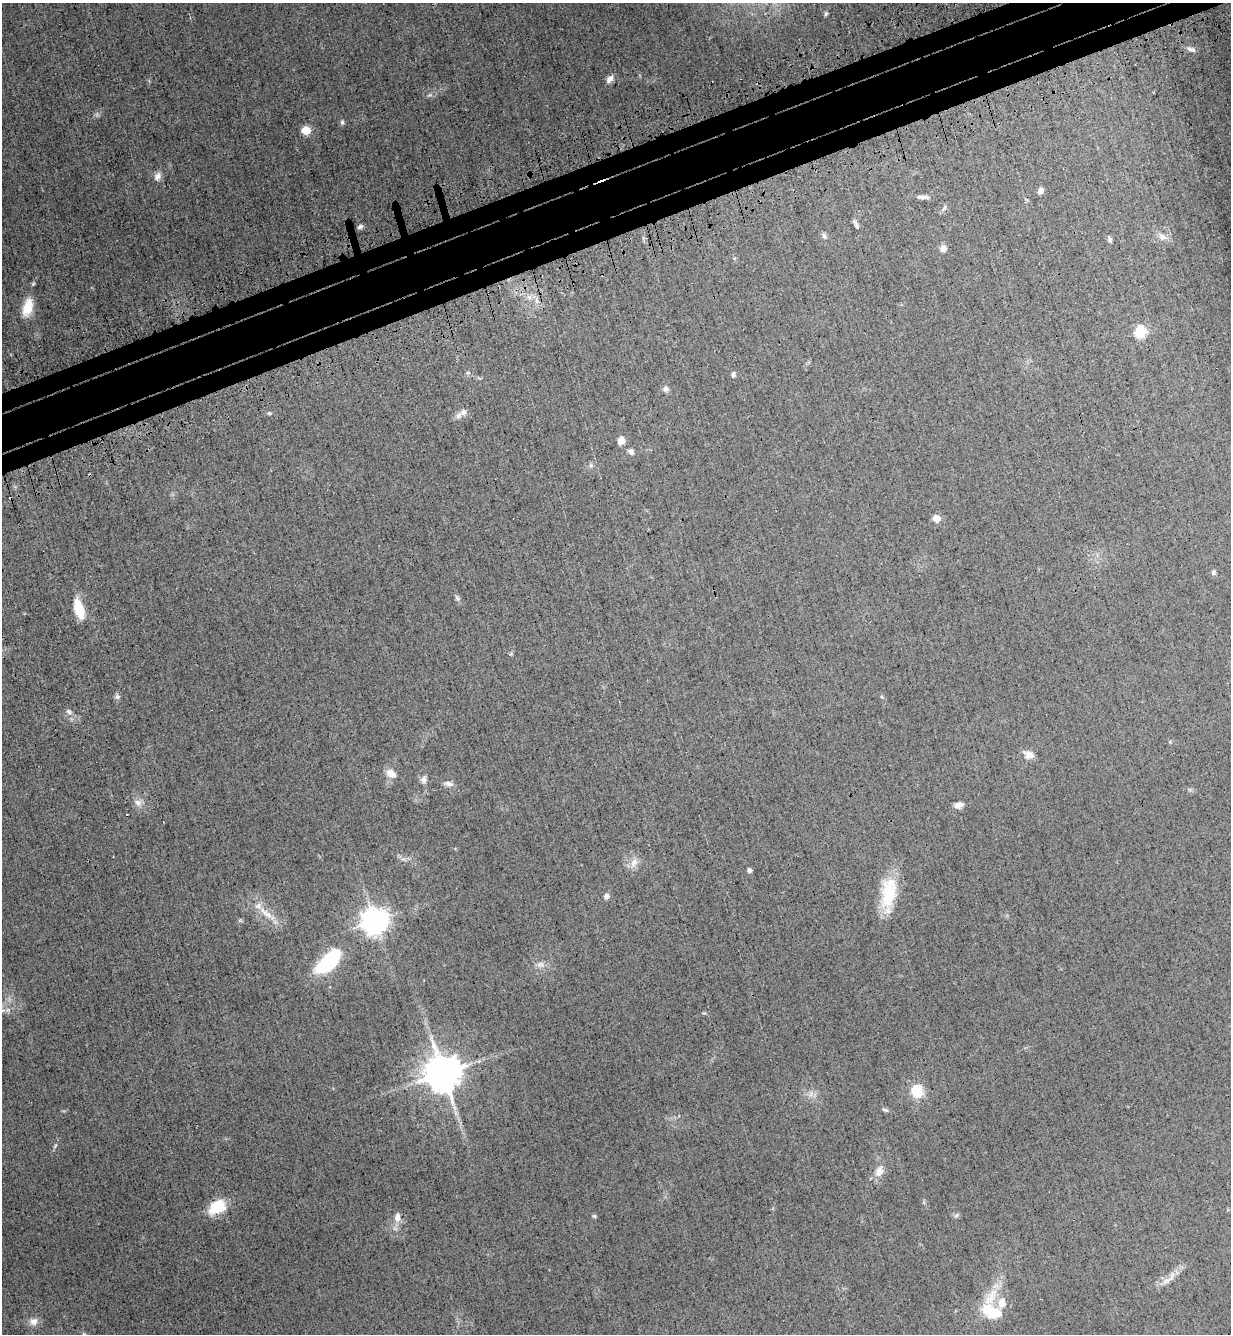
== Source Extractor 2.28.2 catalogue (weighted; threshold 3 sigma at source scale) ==
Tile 10 of 4 x 4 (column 2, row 3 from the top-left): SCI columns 1574-2802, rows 1416-2747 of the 5477 x 5494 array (HDU 1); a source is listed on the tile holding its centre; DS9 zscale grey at full resolution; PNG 1233 x 1336 px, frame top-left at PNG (2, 3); no overlay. Shown black and unused: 5% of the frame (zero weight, under 3 of 4 exposures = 7% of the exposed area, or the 3 px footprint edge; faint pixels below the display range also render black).
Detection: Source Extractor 2.28.2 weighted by HDU 2 'WHT'; one run over the whole footprint, this tile lists its part. Background 0.0322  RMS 0.0068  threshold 0.0307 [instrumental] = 3 sigma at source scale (4.5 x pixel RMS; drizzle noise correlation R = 1.50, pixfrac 1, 0.05/0.05 arcsec/px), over >= 5 px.
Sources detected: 62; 2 cosmic-ray / hot-pixel residue — not listed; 3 inside a brighter listed object's ellipse — not listed separately; the other 57 listed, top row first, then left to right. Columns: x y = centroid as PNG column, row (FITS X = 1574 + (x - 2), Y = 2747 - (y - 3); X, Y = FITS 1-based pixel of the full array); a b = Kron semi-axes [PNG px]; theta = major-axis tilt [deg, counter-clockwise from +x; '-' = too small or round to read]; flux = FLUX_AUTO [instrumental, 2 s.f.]
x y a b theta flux
826 14 6 5 - 1
1191 49 12 5 -17 2.5
609 79 11 7 50 3.3
342 122 7 5 -81 1.3
306 130 5 5 - 24
157 176 12 8 54 3.5
1040 191 7 5 56 2.7
922 197 14 5 -3 2.8
944 208 10 4 58 1.4
856 223 11 5 -60 1.8
360 227 8 5 37 1.5
824 236 8 5 -66 1.7
1163 237 12 7 -22 3.5
1110 239 7 5 -77 1.4
943 248 8 7 - 3.1
28 307 22 11 74 12
1140 332 6 6 - 60
468 373 6 4 0 0.87
733 375 7 5 88 1.6
666 389 8 7 - 2
269 413 5 4 - 0.84
458 416 9 7 47 2.9
621 441 8 7 - 4.1
631 451 8 6 -47 2.3
936 518 5 5 - 11
1213 572 6 5 - 1.5
457 598 8 5 -53 1.6
79 608 21 9 -73 17
117 697 7 6 - 1.7
69 712 8 6 -19 1.8
1029 755 12 9 -13 4.9
391 773 13 8 -39 5.7
424 780 8 7 - 2.5
449 784 12 6 -14 2.7
138 802 11 8 -19 3.4
959 805 11 6 16 3.6
634 863 14 9 64 4.8
749 870 4 4 - 2.2
888 893 40 17 80 28
606 896 7 6 - 1.9
266 913 27 7 -41 9.4
375 921 9 8 - 750
328 962 29 14 45 42
541 964 10 7 -22 2.9
442 1073 10 10 - 2000
917 1091 14 12 -79 15
885 1110 10 3 -24 1.2
55 1146 7 4 54 1.1
879 1171 16 10 64 5.6
217 1207 20 14 28 18
956 1215 7 4 45 1.2
594 1216 6 5 - 1
397 1218 12 8 86 4.4
1171 1278 12 4 51 3.2
992 1312 28 15 -24 18
33 1321 11 11 - 4.6
84 1334 6 4 -19 0.87
Isophote crosses this tile's border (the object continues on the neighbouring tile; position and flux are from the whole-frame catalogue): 1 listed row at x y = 84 1334